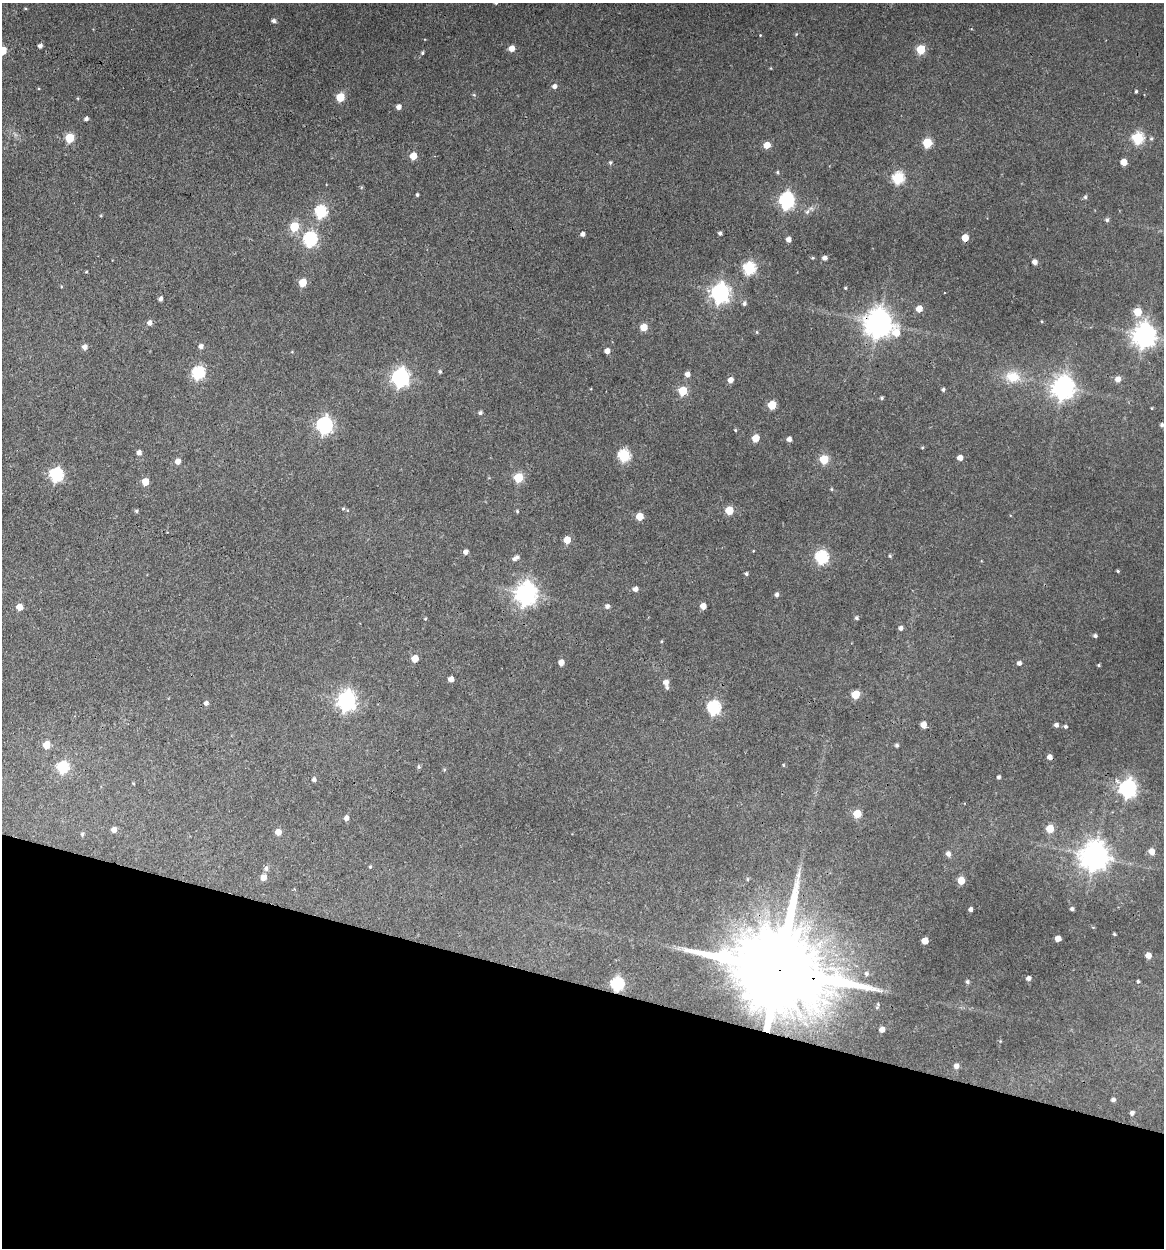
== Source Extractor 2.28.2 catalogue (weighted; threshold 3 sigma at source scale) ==
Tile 15 of 4 x 4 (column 3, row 4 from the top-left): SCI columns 2564-3725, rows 2-1247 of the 5007 x 4987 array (HDU 1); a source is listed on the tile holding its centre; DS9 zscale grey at full resolution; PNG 1166 x 1250 px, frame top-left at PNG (2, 3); no overlay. Shown black and unused: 21% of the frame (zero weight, under 3 of 4 exposures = <1% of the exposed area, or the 3 px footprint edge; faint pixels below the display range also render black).
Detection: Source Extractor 2.28.2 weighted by HDU 2 'WHT'; one run over the whole footprint, this tile lists its part. Background 0.118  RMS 0.0043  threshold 0.0193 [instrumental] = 3 sigma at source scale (4.5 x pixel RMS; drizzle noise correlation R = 1.50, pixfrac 1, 0.05/0.05 arcsec/px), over >= 5 px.
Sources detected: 169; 1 inside a brighter object's white glare — not listed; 1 inside a brighter listed object's ellipse — not listed separately; the other 167 listed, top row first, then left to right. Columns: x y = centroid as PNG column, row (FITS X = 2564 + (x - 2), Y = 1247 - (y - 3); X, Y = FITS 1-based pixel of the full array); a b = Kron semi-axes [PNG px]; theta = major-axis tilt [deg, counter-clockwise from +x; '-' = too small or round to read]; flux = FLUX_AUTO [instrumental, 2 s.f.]
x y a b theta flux
496 3 4 4 - 0.75
274 21 6 4 -13 1.2
796 34 4 4 - 0.39
760 35 3 3 - 0.41
40 46 4 4 - 1.4
512 48 5 5 - 3.9
921 49 5 5 - 17
3 51 5 5 - 9.6
422 53 5 4 - 0.68
554 86 6 5 - 1.6
1136 91 3 3 - 0.55
474 95 5 5 - 0.58
340 97 5 5 - 14
78 98 5 3 - 0.37
399 107 5 4 - 2.2
86 119 4 4 - 1.1
69 138 6 5 - 18
1138 138 6 6 - 36
1151 139 6 4 -68 0.67
927 143 5 5 - 20
767 145 5 5 - 5.2
413 156 5 5 - 8
610 162 5 4 - 0.74
1124 162 5 5 - 5.1
778 172 5 4 - 0.66
898 178 6 6 - 39
361 187 5 4 - 0.49
417 195 4 3 - 0.73
1085 197 6 5 - 0.88
787 199 7 6 - 73
321 211 6 6 - 47
807 212 11 5 53 1.5
1107 220 6 5 - 0.89
294 227 6 5 - 18
720 233 4 4 - 1
582 234 4 4 - 1.6
965 238 5 5 - 7
310 239 7 6 - 72
788 239 5 4 - 2.3
813 258 5 4 - 0.49
825 258 5 4 - 1.7
1035 262 5 5 - 2.2
749 268 6 6 - 52
86 272 3 3 - 0.41
303 283 5 5 - 9.8
845 288 3 3 - 0.51
720 293 8 7 - 200
161 299 4 3 - 1.4
744 303 6 5 - 1.1
919 309 5 5 - 4.4
1138 312 5 5 - 12
1042 321 4 3 - 0.38
150 323 6 5 - 2
879 323 11 9 -32 600
644 327 5 5 - 7.8
757 332 4 4 - 0.46
1144 335 8 8 - 400
201 346 5 5 - 1.7
85 347 5 5 - 2.2
607 351 4 4 - 2.8
440 371 5 5 - 0.75
198 373 6 6 - 52
687 374 5 5 - 2.4
400 377 7 7 - 170
1013 377 19 15 -6 10
1118 379 6 6 - 2.9
730 380 5 5 - 2.8
1063 388 8 8 - 350
943 389 4 4 - 0.89
683 391 5 5 - 17
882 398 5 4 - 0.65
772 405 5 5 - 13
1152 408 4 3 - 0.37
480 413 5 4 - 0.95
324 425 7 7 - 120
1162 425 5 4 - 1
735 430 4 4 - 0.42
756 438 6 5 - 5.5
789 439 4 4 - 1.9
922 448 4 4 - 0.45
139 453 5 5 - 1.9
624 455 6 6 - 40
960 458 5 4 - 3
824 459 5 5 - 17
178 461 5 5 - 3.1
56 475 7 6 - 66
518 478 5 5 - 21
145 482 5 5 - 6.7
831 489 5 3 - 0.44
343 509 5 4 - 0.52
729 510 5 5 - 13
136 511 5 4 - 0.73
517 511 4 3 - 0.58
639 516 5 5 - 8.4
567 540 5 5 - 6.5
753 551 4 2 - 0.28
466 552 5 4 - 1.9
890 556 4 3 - 0.58
822 557 6 6 - 56
516 558 9 5 34 1.7
1118 571 3 3 - 0.53
746 574 4 4 - 0.75
635 589 5 5 - 2.1
526 593 8 7 - 330
777 595 5 4 - 1.3
607 606 5 5 - 1.5
703 606 5 4 - 3.7
19 607 5 5 - 5.1
425 618 4 3 - 0.48
856 618 5 4 - 0.87
900 628 5 5 - 1.4
1095 636 4 4 - 1
661 641 5 3 - 0.39
415 658 5 5 - 6.3
561 662 5 4 - 3.4
1019 663 5 5 - 1.4
1099 665 4 3 - 0.54
451 679 5 4 - 2.7
666 682 5 5 - 2.5
855 694 5 5 - 13
346 701 8 7 - 200
206 703 5 5 - 1.3
714 708 7 6 - 61
923 725 5 5 - 3.9
1056 725 5 4 - 1.4
1065 726 5 4 - 0.74
46 745 5 5 - 8.2
897 745 4 4 - 0.9
1050 757 5 4 - 2.3
783 765 4 4 - 0.43
63 767 6 6 - 43
418 767 5 5 - 0.71
444 770 4 4 - 0.53
999 777 4 3 - 0.98
314 779 5 4 - 1.2
133 783 3 3 - 0.37
1128 788 7 7 - 180
857 814 5 5 - 13
346 818 5 4 - 1.7
1050 829 5 5 - 9.8
114 830 5 5 - 2.3
278 832 5 5 - 4
82 834 5 4 - 0.84
1151 851 6 5 - 4.4
948 854 6 5 - 1.8
1094 856 9 9 - 600
370 867 4 4 - 0.47
266 869 6 6 - 1.3
263 877 5 5 - 4
748 879 5 4 - 0.59
961 880 5 5 - 9.2
971 909 4 3 - 1.5
1072 909 4 4 - 1.2
1114 934 4 3 - 0.54
1058 938 5 4 - 4
925 941 5 5 - 6
1148 955 5 5 - 3.6
781 970 42 18 -15 13000
866 974 6 6 - 1.3
1028 978 4 4 - 1.6
1138 981 4 4 - 0.67
967 982 5 5 - 0.93
617 984 7 6 - 58
882 1029 5 5 - 3.3
956 1066 6 5 - 2.7
1113 1100 4 4 - 1.3
1132 1113 4 4 - 1.5
Overlapping masked pixels (flux is a lower limit): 3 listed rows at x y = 879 323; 781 970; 617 984
Isophote crosses this tile's border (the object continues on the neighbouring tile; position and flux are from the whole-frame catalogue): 2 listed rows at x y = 496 3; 3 51